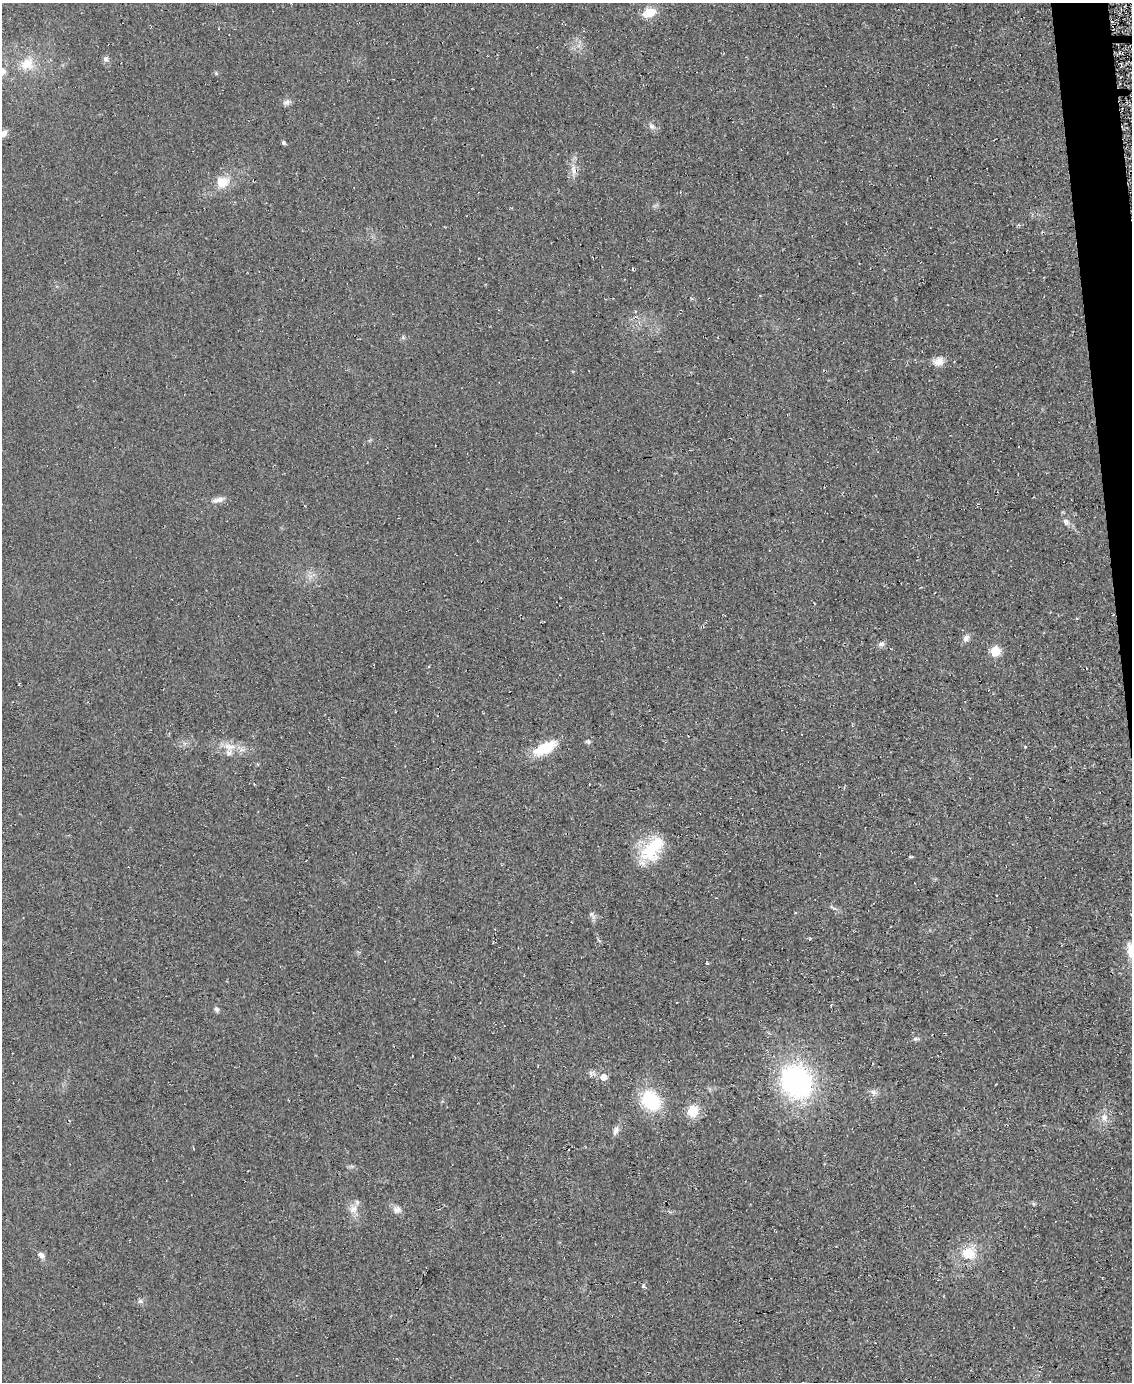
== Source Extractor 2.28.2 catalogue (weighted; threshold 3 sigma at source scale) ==
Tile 6 of 4 x 3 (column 2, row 2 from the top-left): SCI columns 1141-2270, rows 1556-2935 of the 4559 x 4551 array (HDU 1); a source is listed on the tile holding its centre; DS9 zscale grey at full resolution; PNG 1134 x 1384 px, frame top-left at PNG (2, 3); no overlay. Shown black and unused: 2% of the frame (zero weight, under 2 of 3 exposures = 3% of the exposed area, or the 3 px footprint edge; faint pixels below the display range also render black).
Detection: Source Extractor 2.28.2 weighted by HDU 2 'WHT'; one run over the whole footprint, this tile lists its part. Background 0.047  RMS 0.013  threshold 0.0597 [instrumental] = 3 sigma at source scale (4.5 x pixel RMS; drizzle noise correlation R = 1.50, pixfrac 1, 0.05/0.05 arcsec/px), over >= 5 px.
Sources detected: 43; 1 cosmic-ray / hot-pixel residue — not listed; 1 inside a brighter listed object's ellipse — not listed separately; the other 41 listed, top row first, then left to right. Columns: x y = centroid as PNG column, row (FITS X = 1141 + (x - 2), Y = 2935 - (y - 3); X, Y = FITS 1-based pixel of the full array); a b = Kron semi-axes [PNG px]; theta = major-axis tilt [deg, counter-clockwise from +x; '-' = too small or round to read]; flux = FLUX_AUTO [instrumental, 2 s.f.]
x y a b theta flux
649 12 14 10 12 23
105 59 8 7 - 4.5
27 64 18 15 22 27
3 71 9 8 - 5.6
216 73 5 4 - 1.7
287 102 11 7 25 4.9
652 126 10 7 -46 5.8
4 133 9 7 50 7
283 143 5 4 - 2.6
573 170 17 7 -83 10
223 182 17 14 18 22
938 361 14 11 3 10
220 499 12 8 12 7.4
1066 522 11 7 -60 6
966 638 11 7 51 5.7
881 644 8 6 33 4.7
995 651 5 5 - 64
588 742 7 5 -42 2.5
227 746 13 9 -22 12
544 748 30 12 25 42
652 849 35 19 51 64
833 907 13 3 -24 3
592 915 12 5 -53 4.1
1131 951 21 10 -78 20
707 963 4 4 - 1.3
216 1009 7 6 - 3.1
916 1039 8 5 -2 2.9
592 1073 10 7 -8 5
603 1077 5 5 - 15
796 1081 30 25 -55 260
873 1092 8 6 -21 4.8
651 1100 25 20 -49 66
693 1111 16 14 69 21
1104 1118 11 10 - 9.7
616 1131 13 7 68 6.1
353 1209 12 10 44 11
397 1209 12 10 14 7.1
968 1253 20 17 4 32
41 1255 9 6 -46 5.4
643 1286 5 5 - 1.7
140 1301 6 6 - 3
Isophote crosses this tile's border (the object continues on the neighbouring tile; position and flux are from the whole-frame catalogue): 3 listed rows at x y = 3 71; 4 133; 1131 951